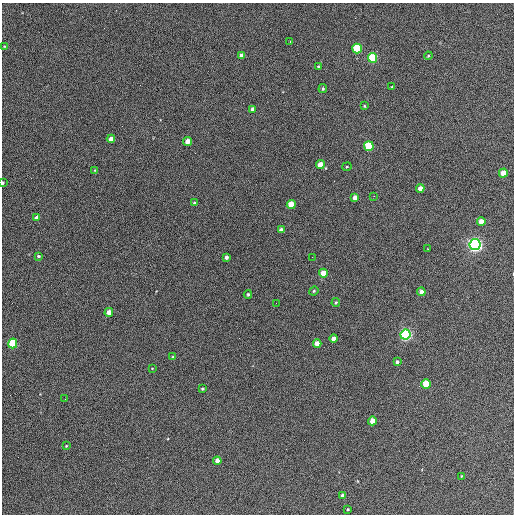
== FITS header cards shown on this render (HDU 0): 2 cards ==
NAXIS1  =                  512 / Axis length
NAXIS2  =                  512 / Axis length

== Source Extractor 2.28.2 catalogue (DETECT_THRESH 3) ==
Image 512 x 512 px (HDU 0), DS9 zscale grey, 1 PNG px = 1 image px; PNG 516 x 516 px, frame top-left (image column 1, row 512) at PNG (2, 3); each listed source drawn as its Kron ellipse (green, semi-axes under 4 px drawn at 4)
Background 398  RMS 21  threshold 64.2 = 3 sigma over >= 5 px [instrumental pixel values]
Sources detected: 55; all 55 listed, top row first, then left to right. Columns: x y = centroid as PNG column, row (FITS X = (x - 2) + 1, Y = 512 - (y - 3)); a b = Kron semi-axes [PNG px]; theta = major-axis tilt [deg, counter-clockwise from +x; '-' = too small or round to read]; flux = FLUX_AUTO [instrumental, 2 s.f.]
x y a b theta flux
290 42 3 2 - 1800
4 46 4 3 - 1000
357 48 5 4 - 75000
242 55 4 4 - 8000
428 56 4 4 - 1400
372 58 5 4 - 97000
318 67 3 3 - 2100
392 87 4 3 - 1100
323 89 4 3 - 1700
364 106 3 3 - 1200
253 109 4 3 - 5400
111 139 4 4 - 12000
188 142 4 4 - 10000
369 146 5 4 - 88000
320 165 4 4 - 17000
347 167 5 3 - 1300
95 170 4 3 - 1200
503 173 4 4 - 20000
3 183 3 2 - 2300
420 188 4 4 - 9800
374 196 2 2 - 790
355 197 4 4 - 7100
195 203 4 4 - 2800
291 205 4 4 - 32000
37 218 4 4 - 5400
481 221 4 4 - 13000
281 230 4 4 - 5900
475 245 5 5 - 620000
428 249 2 2 - 780
38 256 4 3 - 1800
226 257 4 3 - 4000
312 257 2 2 - 640
323 273 4 4 - 29000
314 291 5 4 - 1600
421 292 4 4 - 8400
248 294 4 3 - 1700
276 303 2 2 - 620
336 303 4 3 - 1800
109 312 4 4 - 11000
405 334 5 5 - 370000
334 339 4 4 - 8600
13 343 5 4 - 72000
317 343 4 4 - 11000
173 357 4 4 - 1600
397 362 4 3 - 2800
152 368 4 2 - 920
426 384 5 4 - 52000
202 389 3 2 - 1500
65 399 2 2 - 650
372 421 4 4 - 13000
66 446 4 3 - 1200
217 461 4 4 - 7600
461 476 3 2 - 970
342 495 4 3 - 3900
348 509 3 3 - 1200
At the frame edge (FLAGS 8, measured only in part): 1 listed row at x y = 3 183